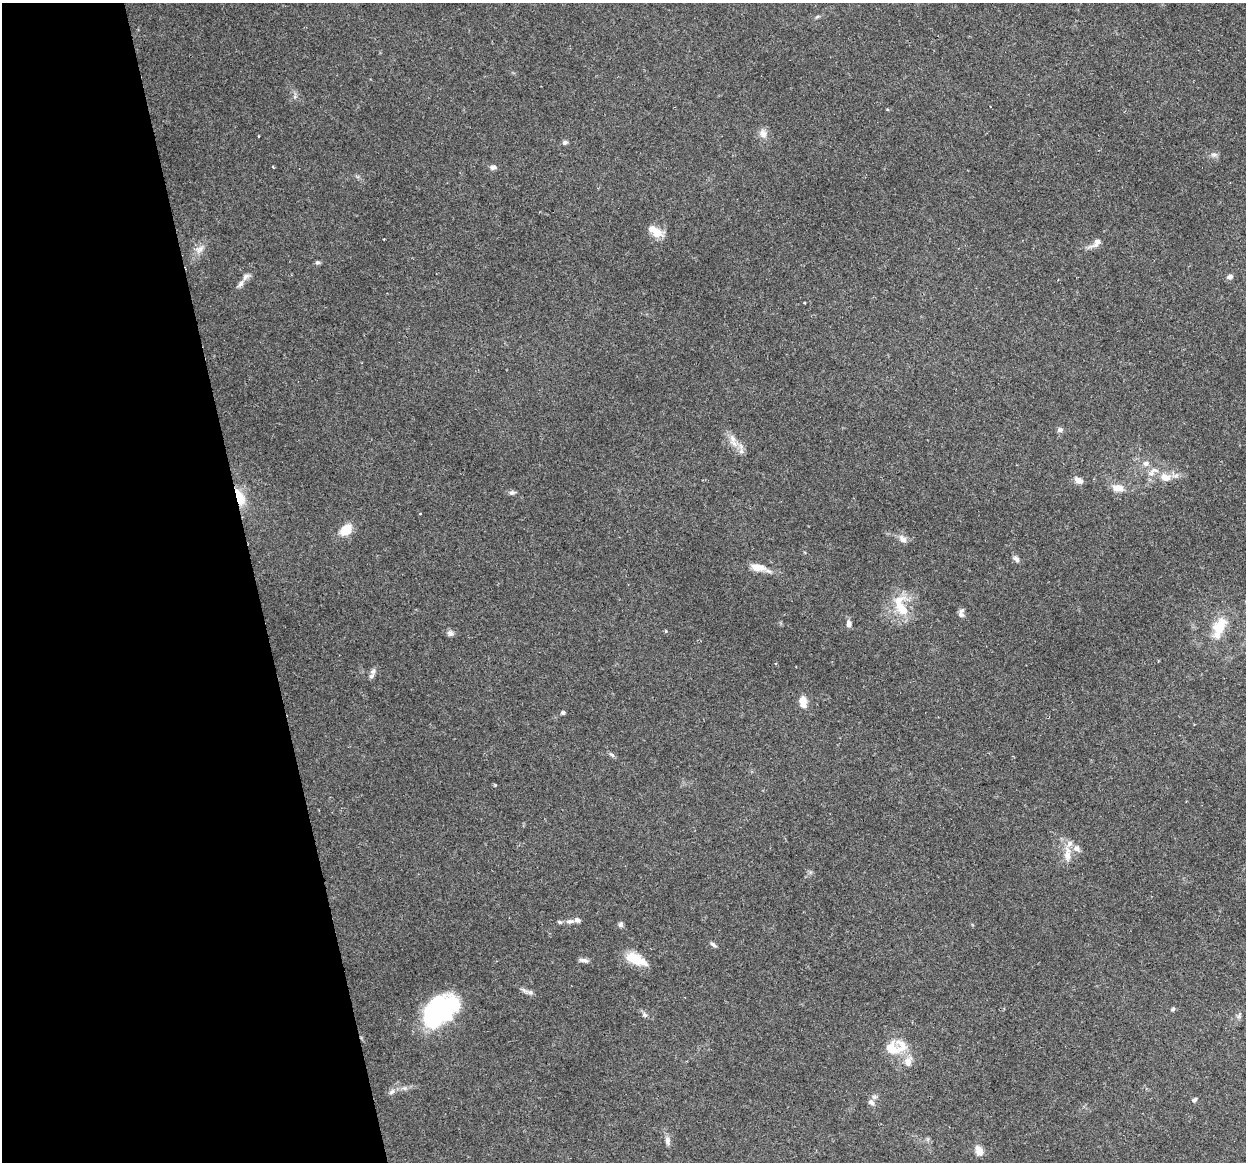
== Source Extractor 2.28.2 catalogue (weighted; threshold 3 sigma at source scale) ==
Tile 5 of 4 x 4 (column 1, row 2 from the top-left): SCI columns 1-1244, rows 2407-3566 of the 4977 x 4761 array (HDU 1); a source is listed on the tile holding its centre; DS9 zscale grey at full resolution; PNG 1248 x 1164 px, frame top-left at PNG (2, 3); no overlay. Shown black and unused: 20% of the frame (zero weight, under 2 of 3 exposures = <1% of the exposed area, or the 3 px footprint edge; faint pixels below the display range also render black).
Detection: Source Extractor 2.28.2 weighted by HDU 2 'WHT'; one run over the whole footprint, this tile lists its part. Background 0.148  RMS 0.0061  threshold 0.0276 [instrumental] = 3 sigma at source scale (4.5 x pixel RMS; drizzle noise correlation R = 1.50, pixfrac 1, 0.0396/0.0396 arcsec/px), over >= 5 px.
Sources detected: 73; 1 inside a brighter object's white glare — not listed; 11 inside a brighter listed object's ellipse — not listed separately; the other 61 listed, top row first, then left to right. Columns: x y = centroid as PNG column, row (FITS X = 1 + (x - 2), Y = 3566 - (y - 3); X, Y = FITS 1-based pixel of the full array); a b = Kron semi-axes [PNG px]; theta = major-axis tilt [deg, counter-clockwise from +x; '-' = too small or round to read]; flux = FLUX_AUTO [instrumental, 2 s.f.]
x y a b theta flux
817 17 8 4 35 1.1
295 96 8 5 75 1.6
763 133 13 10 -69 4.4
259 136 3 2 - 0.59
565 142 6 5 - 1.6
1214 155 10 6 9 2
273 167 3 2 - 0.51
493 167 9 6 6 2
657 233 13 9 -21 9.8
384 239 3 2 - 0.38
1096 243 18 8 38 4.5
199 249 14 10 39 5
318 262 6 6 - 1.3
246 276 12 7 38 2.7
1229 277 7 6 - 2.2
804 303 3 2 - 0.61
1060 430 7 6 - 1.7
732 438 11 8 -62 4.5
741 451 8 7 - 2.6
1146 463 9 7 11 2.9
1165 477 18 12 -11 8.2
1078 480 10 7 -24 4.1
1118 488 15 9 -1 7.1
512 492 9 5 6 1.8
240 497 17 8 -69 15
420 514 3 3 - 0.53
346 530 11 8 41 15
903 539 11 8 -42 3.9
1016 559 10 6 -48 2.3
758 567 20 10 -7 8.5
901 607 32 15 -69 20
961 615 9 8 - 2.2
849 623 9 6 -89 2.8
1219 627 29 14 67 18
666 631 4 4 - 0.74
450 633 9 7 -20 2.3
373 671 11 8 67 2.7
803 699 10 9 - 4.6
563 713 5 4 - 1.5
612 755 10 4 -44 1.4
495 785 5 3 - 0.66
1067 854 24 10 88 7.6
570 921 12 6 5 2.9
621 924 7 6 - 1.7
713 945 10 4 -44 1.6
635 959 23 10 -24 17
584 960 13 5 -11 2.2
530 992 11 7 -25 2.5
1173 1009 6 5 - 1
439 1012 34 25 45 81
644 1015 9 5 -44 1.8
1239 1015 10 5 66 1.6
892 1049 21 15 -15 14
908 1061 16 11 72 6.3
404 1088 7 6 - 1.8
392 1092 10 6 37 2.3
1194 1100 7 5 43 1.4
871 1102 9 7 -45 2.9
928 1139 7 4 71 0.99
667 1140 12 6 -85 3
979 1151 14 9 -62 4.9
Overlapping masked pixels (flux is a lower limit): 1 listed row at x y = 240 497